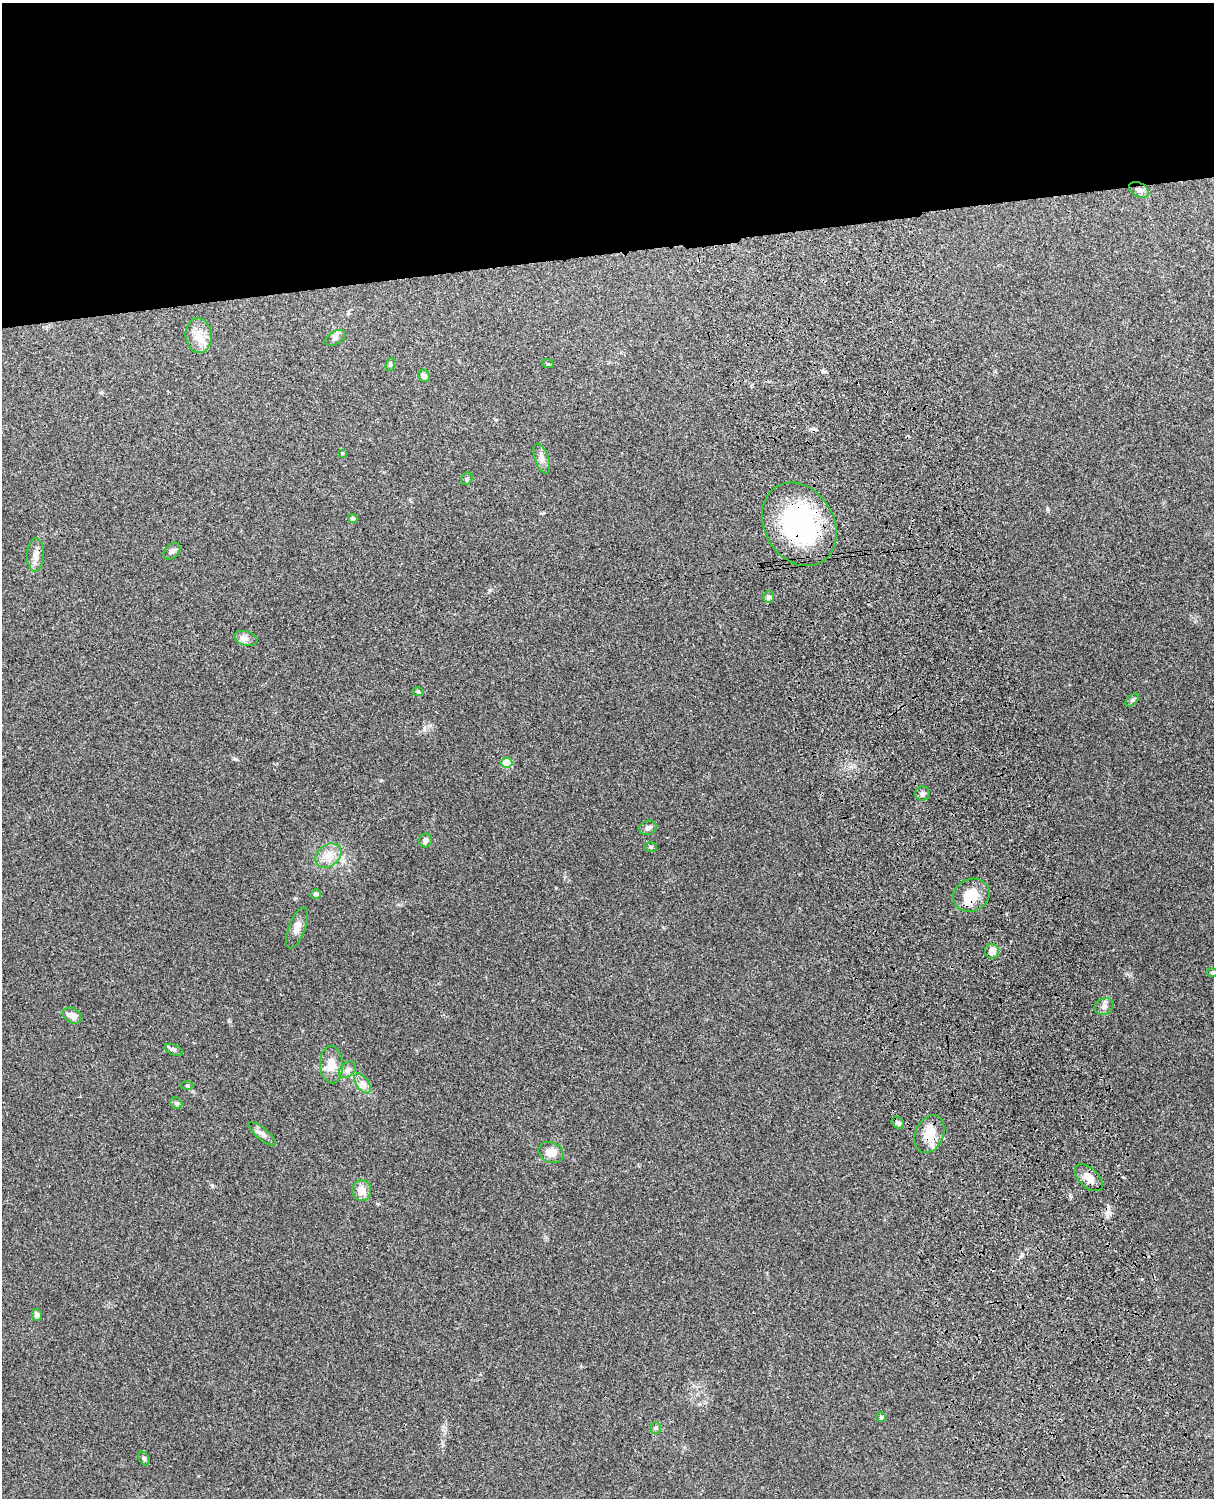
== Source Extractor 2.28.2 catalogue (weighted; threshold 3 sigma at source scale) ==
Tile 2 of 4 x 3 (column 2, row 1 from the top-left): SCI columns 1331-2542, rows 3156-4651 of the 5088 x 4928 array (HDU 1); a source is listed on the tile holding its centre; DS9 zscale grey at full resolution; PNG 1216 x 1500 px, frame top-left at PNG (2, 3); each listed source drawn as its Kron ellipse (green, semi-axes under 4 px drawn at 4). Shown black and unused: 17% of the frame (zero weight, under 3 of 4 exposures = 6% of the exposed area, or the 3 px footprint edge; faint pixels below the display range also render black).
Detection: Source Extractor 2.28.2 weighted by HDU 2 'WHT'; one run over the whole footprint, this tile lists its part. Background 0.215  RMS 0.0084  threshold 0.0378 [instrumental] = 3 sigma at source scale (4.5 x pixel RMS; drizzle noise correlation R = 1.50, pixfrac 1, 0.05/0.05 arcsec/px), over >= 5 px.
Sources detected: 48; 1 inside a brighter object's white glare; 1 cosmic-ray / hot-pixel residue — neither listed nor drawn; the other 46 listed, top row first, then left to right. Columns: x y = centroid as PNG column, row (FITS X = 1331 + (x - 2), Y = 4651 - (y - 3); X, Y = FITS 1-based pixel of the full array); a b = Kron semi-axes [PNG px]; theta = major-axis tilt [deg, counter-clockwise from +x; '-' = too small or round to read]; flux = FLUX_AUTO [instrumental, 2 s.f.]
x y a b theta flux
1139 190 11 7 -29 3.8
199 335 17 13 -84 11
335 338 11 6 30 2.9
390 364 7 4 71 1.2
548 364 6 3 -18 0.83
424 376 6 5 - 2.9
342 453 3 3 - 0.83
542 459 16 7 -71 4.3
467 479 6 5 - 1.4
353 519 4 4 - 3.1
799 524 44 34 -59 140
172 551 10 7 44 2.9
35 555 17 8 87 6.3
768 597 6 5 - 2.9
246 638 12 7 -16 3.9
418 691 6 4 -2 1.1
1132 700 8 4 45 1.6
507 763 5 5 - 27
922 793 7 7 - 2.5
648 828 9 7 20 3.1
425 841 7 6 - 2.8
651 847 6 5 - 1.2
328 856 14 10 39 9.1
316 894 5 5 - 2.7
971 895 19 16 25 17
297 928 21 8 69 6.3
992 951 7 7 - 6.7
1212 973 6 4 1 1.1
1104 1006 10 8 30 3.7
72 1016 10 7 -28 6.2
174 1050 10 5 -21 2
331 1065 18 11 -87 12
347 1070 10 6 39 3.5
362 1083 11 6 -54 4.4
187 1085 6 4 -1 1
176 1103 6 5 - 1.8
898 1123 7 5 -41 2.2
262 1134 17 6 -40 3.8
929 1134 20 14 67 17
551 1152 13 10 -23 8.4
1089 1178 17 9 -42 9.5
362 1190 10 9 - 8.4
37 1315 6 5 - 2.9
881 1417 5 4 - 1.3
656 1428 6 5 - 1.4
144 1458 7 5 -63 1.5
Overlapping masked pixels (flux is a lower limit): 4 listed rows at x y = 1139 190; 799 524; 971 895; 929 1134
Unlisted compact peaks at least as high as the median listed source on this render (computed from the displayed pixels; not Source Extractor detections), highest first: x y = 1047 509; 235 759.